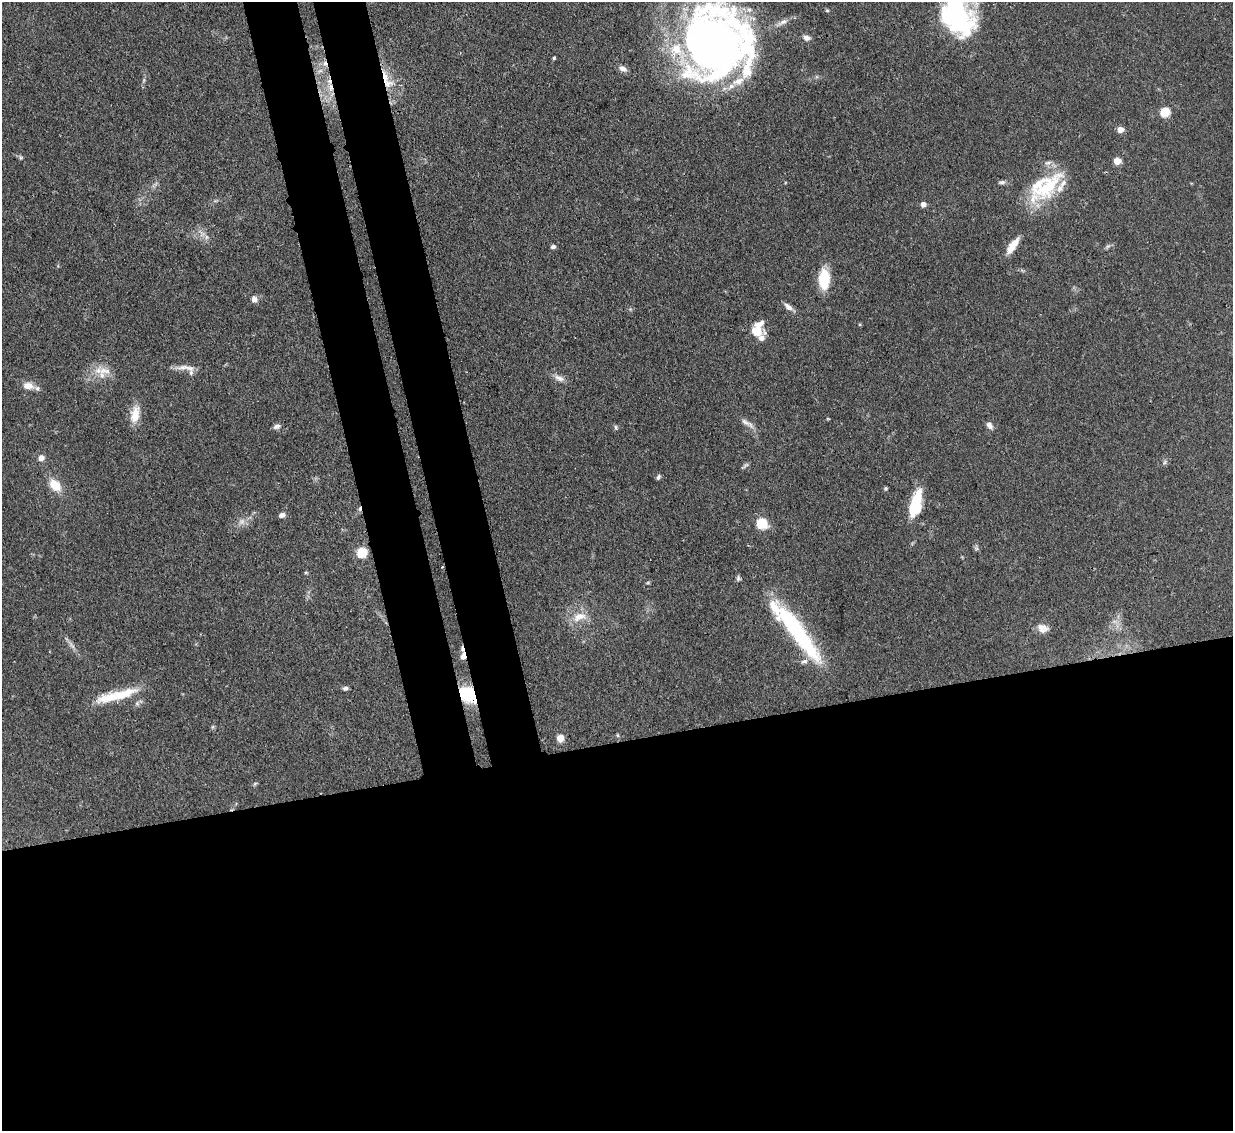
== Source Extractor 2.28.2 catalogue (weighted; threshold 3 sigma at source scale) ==
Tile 15 of 4 x 4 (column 3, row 4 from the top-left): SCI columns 2540-3770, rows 218-1346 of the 5079 x 5065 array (HDU 1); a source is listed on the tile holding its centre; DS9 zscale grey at full resolution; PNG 1235 x 1133 px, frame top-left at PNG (2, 2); no overlay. Shown black and unused: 40% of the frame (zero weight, under 3 of 4 exposures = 9% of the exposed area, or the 3 px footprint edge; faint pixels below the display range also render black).
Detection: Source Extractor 2.28.2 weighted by HDU 2 'WHT'; one run over the whole footprint, this tile lists its part. Background 0.125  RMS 0.0049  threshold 0.0222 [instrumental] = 3 sigma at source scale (4.5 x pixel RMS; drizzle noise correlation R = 1.50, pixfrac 1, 0.05/0.05 arcsec/px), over >= 5 px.
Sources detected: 78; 1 too faint to see at this stretch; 1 inside a brighter object's white glare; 4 cosmic-ray / hot-pixel residue — not listed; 14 inside a brighter listed object's ellipse — not listed separately; the other 58 listed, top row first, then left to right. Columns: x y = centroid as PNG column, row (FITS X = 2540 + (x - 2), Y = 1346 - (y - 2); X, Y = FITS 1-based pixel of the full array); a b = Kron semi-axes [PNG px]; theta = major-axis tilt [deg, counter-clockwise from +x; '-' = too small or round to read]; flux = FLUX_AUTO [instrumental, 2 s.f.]
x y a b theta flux
827 10 5 4 - 0.57
958 18 40 26 -66 75
783 22 14 6 20 3
806 38 10 6 -16 2.2
715 43 59 56 -71 420
554 58 4 3 - 0.68
623 69 11 7 -25 2.5
387 84 20 9 13 6.7
1165 112 5 5 - 28
1120 129 5 4 - 6.1
21 158 6 5 - 0.83
1117 161 5 5 - 12
1002 182 9 5 5 1.3
1047 188 55 20 41 30
923 204 4 4 - 3.7
206 237 7 4 90 1.2
1012 246 20 7 54 6.7
553 247 5 4 - 1.4
824 279 22 11 -89 16
254 299 8 7 - 2.4
788 307 12 6 -36 2.8
757 332 17 13 -20 7.1
183 367 22 7 4 4.1
104 371 21 10 2 7.2
559 378 15 7 -23 3
28 386 15 9 -8 4.5
135 414 23 11 78 7.8
745 422 18 6 -33 3
989 425 9 6 -56 2.4
276 426 10 6 19 1.6
616 427 7 5 -70 0.86
41 458 6 6 - 2.9
1165 462 7 4 71 0.88
746 465 8 4 36 1.1
658 477 7 5 63 1.1
55 485 14 10 -48 9.2
885 488 5 4 - 0.67
916 504 29 11 76 21
282 515 7 5 19 2
242 522 10 9 - 3
761 523 6 5 - 36
976 548 7 4 -72 0.95
362 552 5 5 - 34
442 567 3 2 - 0.54
306 572 5 4 - 0.61
738 578 8 6 87 1
648 583 6 4 1 0.62
579 617 21 11 17 7.3
1043 628 15 11 -14 4.1
796 630 77 15 -53 63
71 645 15 4 -52 2.2
463 656 9 6 79 3.8
345 688 6 4 13 1.3
468 695 19 13 -40 23
111 697 38 13 12 15
617 735 5 3 - 0.61
560 738 7 7 - 4.6
255 784 7 4 44 0.72
Overlapping masked pixels (flux is a lower limit): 4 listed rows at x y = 387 84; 442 567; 463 656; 468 695
Isophote crosses this tile's border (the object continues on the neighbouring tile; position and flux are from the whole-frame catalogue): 2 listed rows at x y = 958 18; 715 43